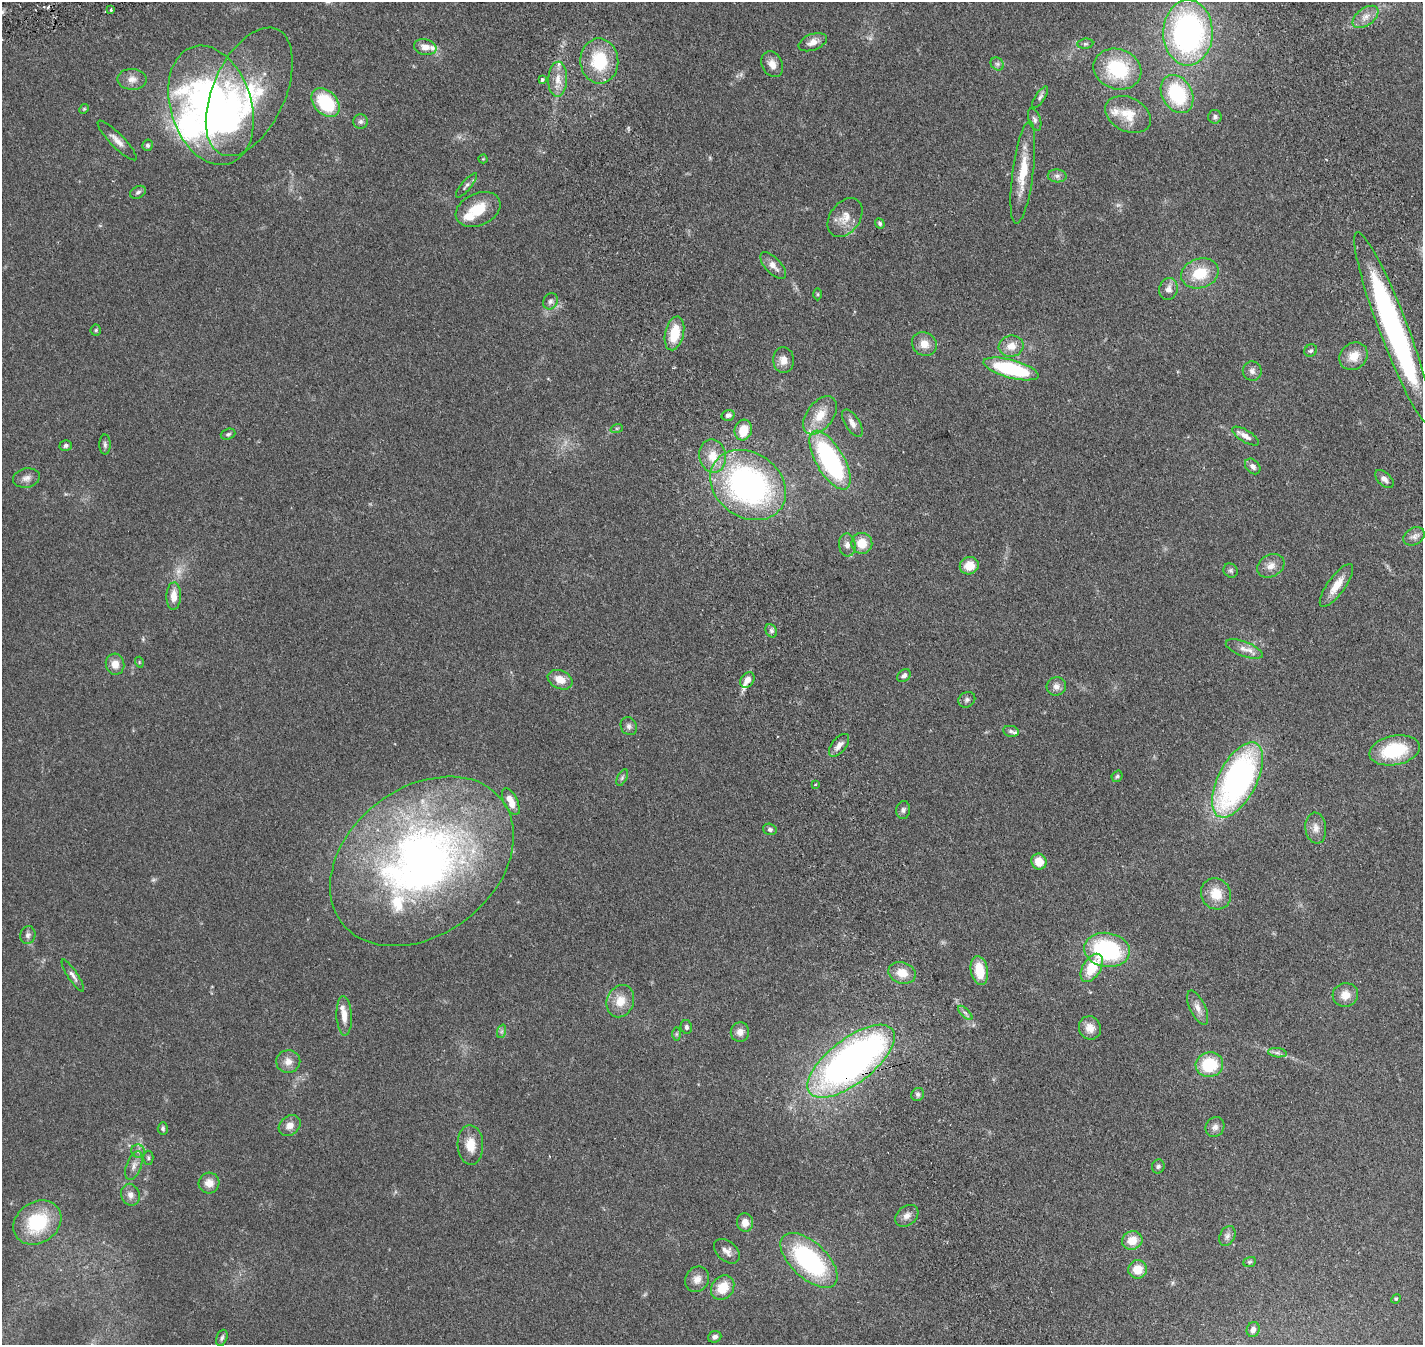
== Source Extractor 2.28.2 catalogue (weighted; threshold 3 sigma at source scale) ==
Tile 6 of 4 x 4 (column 2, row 2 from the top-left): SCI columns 1684-3104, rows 3157-4499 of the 6204 x 6198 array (HDU 1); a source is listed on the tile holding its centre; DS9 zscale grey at full resolution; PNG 1425 x 1347 px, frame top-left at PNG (2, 2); each listed source drawn as its Kron ellipse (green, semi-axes under 4 px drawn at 4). Shown black and unused: <1% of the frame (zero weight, under 2 of 4 exposures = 12% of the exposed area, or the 3 px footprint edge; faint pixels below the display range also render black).
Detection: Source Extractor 2.28.2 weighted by HDU 2 'WHT'; one run over the whole footprint, this tile lists its part. Background 0.132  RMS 0.0062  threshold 0.0281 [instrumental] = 3 sigma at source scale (4.5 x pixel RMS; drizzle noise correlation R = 1.50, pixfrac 1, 0.05/0.05 arcsec/px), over >= 5 px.
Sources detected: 153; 2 too faint to see at this stretch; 1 inside a brighter object's white glare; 1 cosmic-ray / hot-pixel residue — neither listed nor drawn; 8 inside a brighter listed object's ellipse — not listed separately; the other 141 listed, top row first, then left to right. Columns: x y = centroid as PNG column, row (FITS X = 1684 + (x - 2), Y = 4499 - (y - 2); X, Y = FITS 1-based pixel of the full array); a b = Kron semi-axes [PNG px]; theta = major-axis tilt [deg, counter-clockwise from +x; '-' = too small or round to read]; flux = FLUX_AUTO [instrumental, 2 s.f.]
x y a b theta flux
111 10 3 2 - 0.72
1365 17 15 8 36 4.2
1188 33 33 25 89 130
813 42 15 8 21 3.7
1085 44 8 5 5 0.96
425 47 11 8 -11 4.2
599 61 22 19 -87 25
772 64 13 10 -64 4.1
997 64 7 6 - 1.2
1117 69 24 20 -18 31
132 79 15 10 -1 4.1
558 79 17 9 88 6.2
542 80 3 3 - 1.8
249 92 68 36 66 51
1177 94 20 15 -60 32
1040 97 12 5 56 1.4
326 103 16 11 -46 27
211 105 61 40 -72 220
84 109 5 4 - 0.61
1128 114 24 17 -26 10
1215 117 7 6 - 1.3
1035 120 11 6 -72 1.7
361 121 7 7 - 1.5
117 140 27 7 -45 4.1
148 145 5 5 - 1.1
483 159 4 4 - 0.45
1023 173 52 10 83 14
1057 176 9 6 -3 1.7
466 185 15 5 50 1.5
138 192 8 6 28 1.3
478 209 23 16 24 13
845 218 22 15 54 7
880 223 5 4 - 0.88
773 266 17 8 -47 3.6
1200 273 19 14 18 15
1168 289 11 9 77 3.3
818 294 6 4 -89 0.63
550 301 8 7 - 1.7
1393 328 102 14 -69 130
96 330 5 5 - 0.69
674 333 17 9 77 13
924 344 13 11 -35 5.4
1011 346 12 10 9 5.6
1311 350 7 5 41 1.1
1353 356 15 13 39 7.2
783 360 13 10 -86 4
1011 369 28 9 -15 46
1252 371 9 9 - 2.3
728 415 6 5 - 1.6
820 415 22 13 53 9.4
852 423 15 7 -58 3.1
617 428 6 4 18 0.67
743 430 10 8 74 10
228 434 7 5 19 0.96
1245 436 15 6 -32 3.4
66 445 6 5 - 1.3
105 445 10 5 -89 1.3
713 456 16 13 -79 8.2
830 460 33 14 -60 78
1253 466 9 6 -45 2
26 478 13 9 12 2.9
1384 479 11 6 -43 2.2
748 485 40 32 -35 130
1414 536 11 8 28 2.6
862 543 10 10 - 8.7
847 545 11 8 -83 2.9
969 566 9 8 - 7.9
1271 566 14 11 30 4.3
1231 571 7 6 - 1.2
1336 585 26 9 54 7.7
174 596 14 7 87 5.6
771 631 7 5 -61 1.2
1244 649 19 7 -20 4.3
139 662 5 3 - 0.45
115 664 10 9 - 4.6
904 676 7 5 41 1.6
560 680 13 9 -25 6.2
747 680 8 6 54 3.7
1056 686 10 9 - 2.7
967 700 9 7 33 1.6
629 726 9 8 - 1.8
1011 731 8 5 -10 1.2
839 745 13 7 50 3.1
1395 750 25 14 11 27
1117 776 6 5 - 0.89
622 778 9 4 63 1.1
1237 780 41 19 63 150
815 785 3 3 - 0.55
511 802 14 7 -64 6.5
903 810 9 7 84 1.5
1316 828 15 10 -83 3.9
770 829 7 5 -16 1.4
422 861 101 73 38 280
1039 862 8 7 - 7.4
1216 894 16 14 -57 9.3
28 935 9 7 75 1.8
1107 950 23 17 -9 54
1092 968 15 9 59 14
979 970 14 8 -80 12
902 973 14 10 -20 6.9
73 976 19 5 -57 2.1
1345 995 13 12 - 5.5
620 1001 16 13 67 7.6
1198 1008 18 8 -65 3.7
965 1013 9 3 -44 1.1
344 1016 19 7 -87 5.1
686 1027 7 5 -76 1.2
1090 1028 12 11 - 5.2
502 1031 7 4 71 0.95
740 1032 9 9 - 3
676 1034 7 4 90 0.8
1277 1053 9 4 -8 1.5
851 1061 52 22 37 260
288 1062 12 11 - 4
1209 1065 14 12 11 22
918 1094 7 6 - 1.2
290 1125 12 9 39 3.7
1215 1127 10 9 - 2.5
163 1128 6 5 - 0.92
470 1145 20 13 -87 8
138 1151 6 6 - 1.4
148 1158 7 5 -88 0.88
134 1166 15 7 69 3.1
1158 1166 7 6 - 1.1
209 1183 10 10 - 4.8
130 1195 11 9 -69 2.9
907 1216 13 9 39 3.2
745 1222 9 8 - 4.5
37 1223 25 20 34 28
1227 1236 10 7 62 1.9
1132 1240 10 9 - 7.4
727 1251 15 9 -41 3.3
809 1260 35 18 -43 65
1250 1262 6 5 - 0.81
1137 1269 9 9 - 8
697 1279 13 11 58 4.2
723 1288 13 11 53 10
1396 1299 5 4 - 0.59
1253 1330 7 6 - 2.1
715 1337 7 5 19 1.8
222 1338 8 5 69 1.2
Overlapping masked pixels (flux is a lower limit): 1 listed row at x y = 851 1061